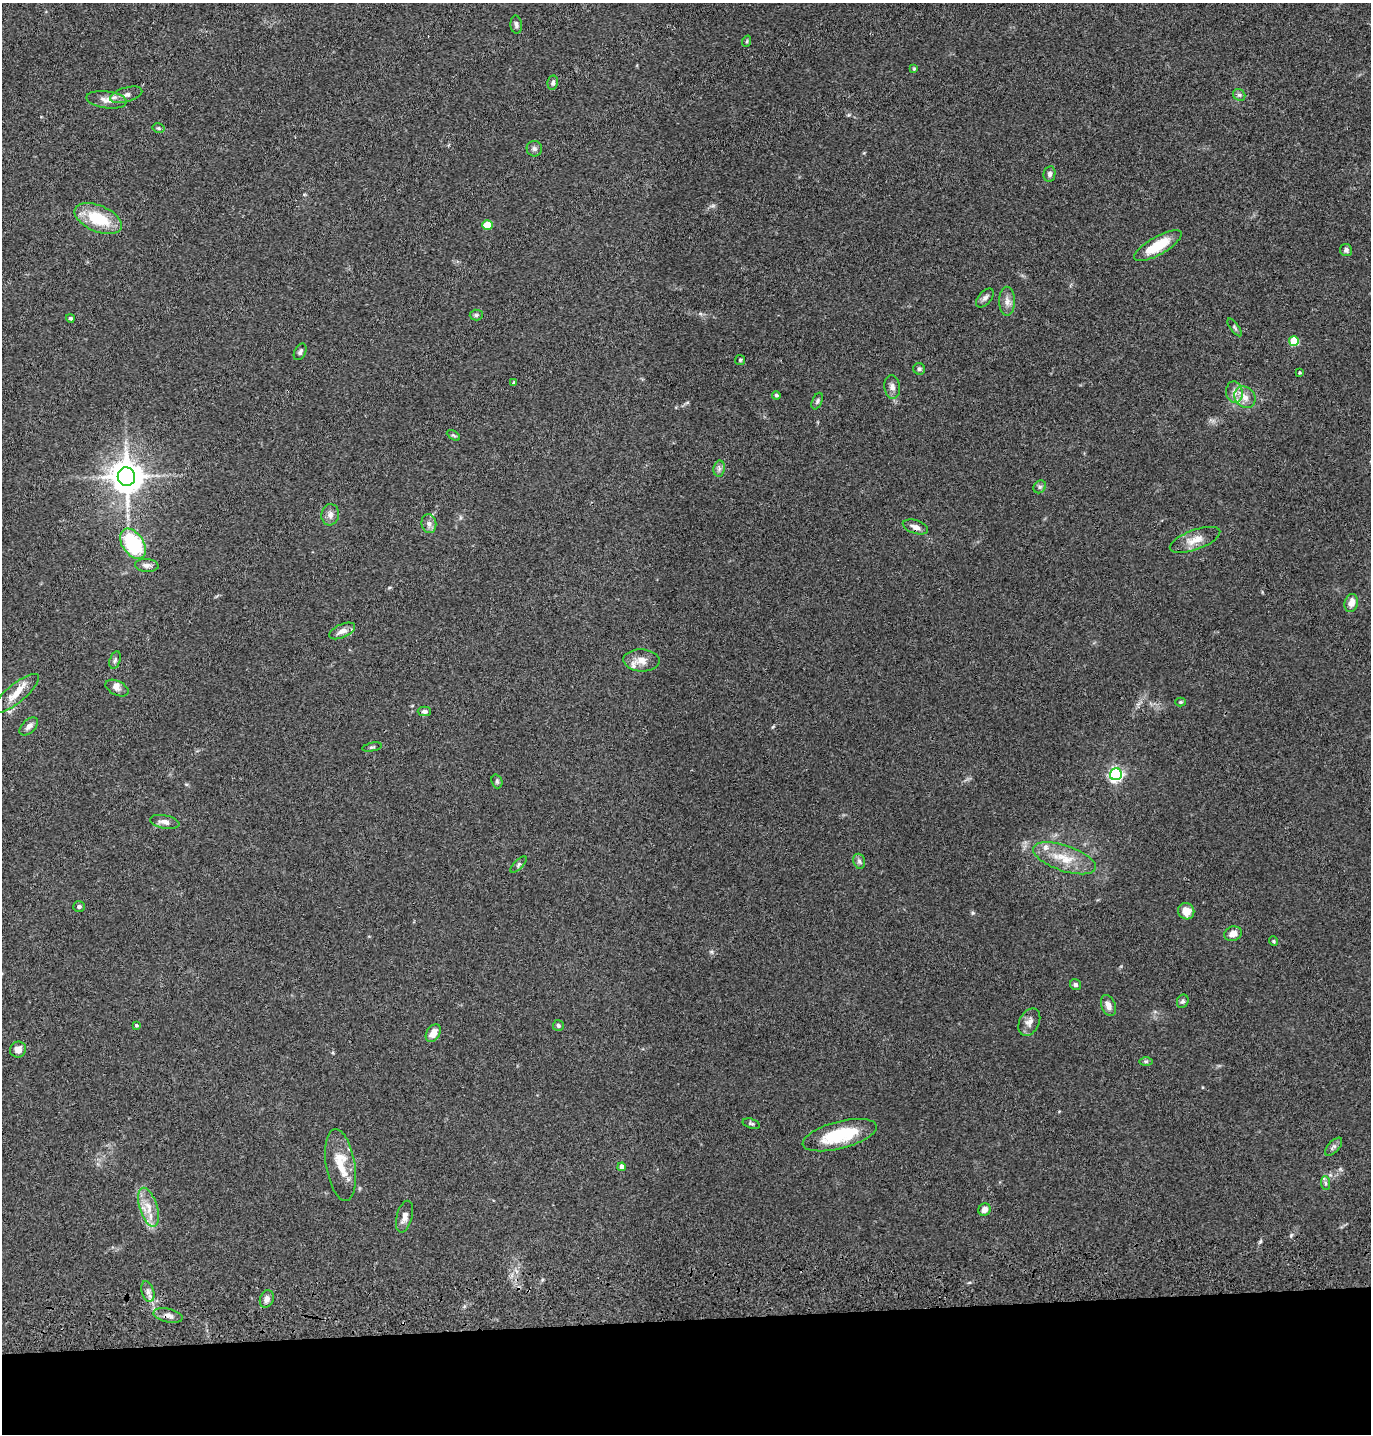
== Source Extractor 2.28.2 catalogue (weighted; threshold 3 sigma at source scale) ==
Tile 8 of 3 x 3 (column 2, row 3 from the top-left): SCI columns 1490-2858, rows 117-1548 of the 4347 x 4526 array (HDU 1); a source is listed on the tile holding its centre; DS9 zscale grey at full resolution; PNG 1373 x 1436 px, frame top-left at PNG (2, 3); each listed source drawn as its Kron ellipse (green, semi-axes under 4 px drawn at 4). Shown black and unused: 8% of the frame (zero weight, under 3 of 4 exposures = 6% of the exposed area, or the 3 px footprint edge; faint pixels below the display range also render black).
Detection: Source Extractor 2.28.2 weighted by HDU 2 'WHT'; one run over the whole footprint, this tile lists its part. Background 0.0846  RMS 0.0061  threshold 0.0273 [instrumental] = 3 sigma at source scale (4.5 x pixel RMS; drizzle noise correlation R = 1.50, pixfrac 1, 0.05/0.05 arcsec/px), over >= 5 px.
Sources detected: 87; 6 inside a brighter listed object's ellipse — not listed separately; the other 81 listed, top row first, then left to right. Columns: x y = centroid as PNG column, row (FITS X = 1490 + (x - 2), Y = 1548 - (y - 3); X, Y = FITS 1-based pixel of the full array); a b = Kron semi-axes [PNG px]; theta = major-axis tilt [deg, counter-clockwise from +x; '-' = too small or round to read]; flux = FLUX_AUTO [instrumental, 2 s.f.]
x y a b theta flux
516 25 9 5 -85 1.8
747 41 6 3 71 0.67
914 69 4 4 - 0.61
553 83 7 5 79 1.4
126 95 16 7 16 3.5
1239 95 6 5 - 1.4
107 100 20 8 -7 5.2
158 128 6 4 -15 1
534 149 8 7 - 1.8
1050 174 8 6 80 2
98 219 25 13 -23 24
487 225 5 5 - 15
1158 246 27 9 30 17
1346 250 6 6 - 1.5
985 298 11 6 48 2
1007 301 14 8 -89 3.9
476 315 6 5 - 1.2
70 318 4 4 - 0.95
1235 327 10 3 -54 1
1294 341 5 5 - 25
300 352 9 5 62 1.5
740 360 5 5 - 0.75
919 369 6 5 - 1.2
1299 373 3 3 - 0.66
514 383 4 3 - 1.1
892 387 12 8 -83 2.9
1234 392 11 8 -80 3.7
776 395 4 4 - 1.1
1245 397 12 9 -48 4.8
817 401 9 5 66 1.3
453 435 7 4 -30 0.98
719 469 8 5 80 1.8
126 477 9 8 - 1200
1040 487 7 5 46 1.3
330 515 11 8 82 3.2
429 524 9 7 -81 2.8
915 527 13 6 -19 3.4
1195 540 26 10 20 8
133 544 17 10 -55 47
147 565 12 6 -3 2.6
1351 603 9 6 73 5.2
342 631 14 6 24 3.9
115 660 9 5 74 1.5
641 660 18 11 -3 6.1
117 688 12 7 -26 2.7
16 694 29 9 39 8.6
1180 702 5 4 - 0.78
424 711 6 5 - 1.6
29 726 11 6 44 2.9
372 747 10 3 12 0.88
1116 774 6 6 - 150
497 781 7 5 -70 1.1
165 822 15 6 -11 3.3
1065 858 33 12 -19 15
859 861 8 5 -75 1.5
519 864 10 4 46 1.3
79 907 6 5 - 1.4
1186 911 8 7 - 6.4
1233 934 9 7 20 4
1274 941 5 4 - 0.75
1075 985 6 5 - 1.4
1183 1001 7 5 64 1.3
1108 1005 11 7 -69 3.6
1029 1022 15 9 62 4
136 1025 4 4 - 0.85
558 1025 5 5 - 1.2
433 1033 9 6 57 6.1
18 1049 8 8 - 4.1
1146 1061 7 4 0 1
751 1124 9 4 -16 1.1
840 1135 38 13 15 30
1334 1147 11 5 48 1.7
341 1165 36 14 -81 16
622 1167 4 4 - 4
1325 1183 7 4 -87 1.1
148 1207 20 9 -72 8.2
984 1210 6 5 - 4.3
404 1217 16 7 75 3.8
148 1291 10 6 -73 2.5
267 1299 9 6 69 3.1
168 1316 15 7 -13 3.6
Overlapping masked pixels (flux is a lower limit): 1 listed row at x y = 168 1316